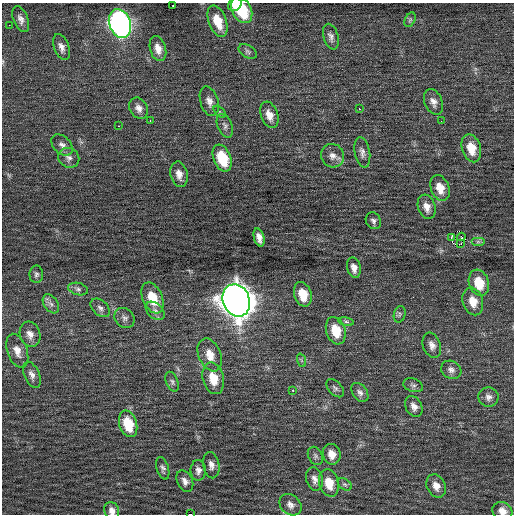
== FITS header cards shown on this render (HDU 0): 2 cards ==
NAXIS1  =                  512 / Axis length
NAXIS2  =                  512 / Axis length

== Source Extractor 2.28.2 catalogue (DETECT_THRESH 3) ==
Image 512 x 512 px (HDU 0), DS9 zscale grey, 1 PNG px = 1 image px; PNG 516 x 516 px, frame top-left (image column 1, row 512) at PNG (2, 3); each listed source drawn as its Kron ellipse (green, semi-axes under 4 px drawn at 4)
Background 0.0511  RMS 0.72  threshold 2.16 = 3 sigma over >= 5 px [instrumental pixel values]
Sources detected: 83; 1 with non-positive FLUX_AUTO (blend fragments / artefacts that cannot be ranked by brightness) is neither listed nor drawn; the other 82 listed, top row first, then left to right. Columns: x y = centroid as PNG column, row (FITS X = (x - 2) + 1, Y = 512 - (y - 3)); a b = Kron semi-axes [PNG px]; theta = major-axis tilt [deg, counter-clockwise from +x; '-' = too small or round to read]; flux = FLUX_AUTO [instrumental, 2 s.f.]
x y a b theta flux
235 4 7 6 - 310
173 5 3 2 - 100
242 10 14 9 -62 2200
21 19 13 7 -68 260
410 20 8 5 65 93
218 21 16 9 -70 1000
120 23 15 10 -71 20000
9 25 2 2 - 120
331 37 13 7 -73 230
62 47 13 7 -70 270
158 49 13 8 -75 420
248 51 10 6 -32 140
209 101 15 9 -73 340
433 102 13 8 -67 300
139 108 11 8 -60 300
359 109 2 2 - 270
220 112 7 4 -44 74
269 115 14 8 -71 480
150 120 3 2 - 180
441 121 2 2 - 33
119 126 3 2 - 210
225 126 12 7 -69 180
62 145 12 8 -45 260
471 148 14 9 -74 860
362 152 15 7 -79 240
333 156 12 11 - 360
69 158 11 9 -30 240
222 158 14 8 -69 1800
179 174 13 8 -78 370
440 188 13 9 -69 680
427 207 12 8 -72 390
373 221 9 7 -57 150
259 237 9 5 -74 290
461 237 4 2 - 62
451 238 4 3 - 1000
478 242 7 4 0 92
461 244 3 2 - 260
354 268 10 6 -77 290
36 274 9 7 89 140
479 283 13 10 -71 1200
78 289 10 6 -15 160
303 294 13 8 -73 970
152 298 16 9 -67 1200
236 300 16 13 -67 82000
473 301 14 10 -74 670
51 304 10 6 -55 200
100 308 11 7 -42 210
155 311 11 7 -43 240
400 314 8 5 75 110
124 318 11 9 -43 220
346 322 8 4 -9 88
336 331 14 9 -72 1200
30 334 13 10 -72 380
432 345 13 8 -69 300
17 351 18 10 -70 480
210 355 17 11 -67 720
301 360 7 4 -71 83
451 370 10 8 -28 240
32 375 14 7 -66 260
213 378 16 10 -75 1000
172 382 10 6 -69 140
413 385 10 6 -18 150
335 388 11 6 -47 150
293 390 3 3 - 280
360 392 10 7 -54 200
488 397 10 9 - 250
414 406 11 8 -63 290
128 424 13 8 -73 1600
332 454 10 8 -74 480
315 456 9 7 -63 140
211 465 13 8 -79 280
163 468 11 6 -73 150
198 470 10 7 89 230
314 479 12 8 -74 270
185 481 11 7 -63 250
329 483 14 9 -74 850
345 484 8 5 -37 100
436 486 12 9 -63 440
290 505 12 9 -42 290
112 511 9 7 -69 270
502 511 10 8 -28 430
191 514 4 2 - 870
At the frame edge (FLAGS 8, measured only in part): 4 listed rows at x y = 235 4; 112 511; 502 511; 191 514
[1 non-positive-flux detection neither listed nor drawn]